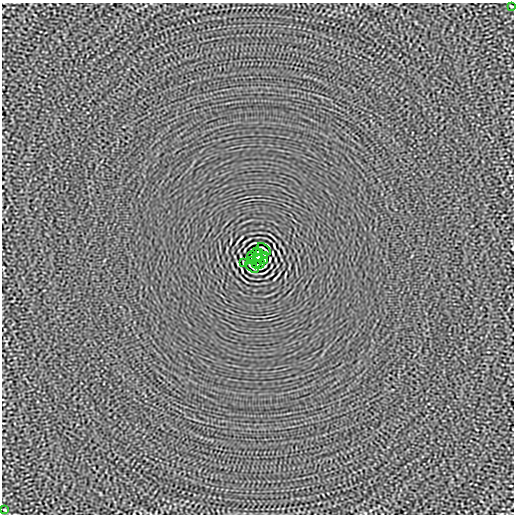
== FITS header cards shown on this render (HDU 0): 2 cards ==
NAXIS1  =                  512
NAXIS2  =                  512

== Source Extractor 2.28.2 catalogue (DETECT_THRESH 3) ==
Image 512 x 512 px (HDU 0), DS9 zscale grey, 1 PNG px = 1 image px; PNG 516 x 516 px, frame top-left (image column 1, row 512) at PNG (2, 3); each listed source drawn as its Kron ellipse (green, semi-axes under 4 px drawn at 4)
Background -1.54e-05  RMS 0.0015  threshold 0.00444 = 3 sigma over >= 5 px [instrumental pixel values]
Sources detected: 14; all 14 listed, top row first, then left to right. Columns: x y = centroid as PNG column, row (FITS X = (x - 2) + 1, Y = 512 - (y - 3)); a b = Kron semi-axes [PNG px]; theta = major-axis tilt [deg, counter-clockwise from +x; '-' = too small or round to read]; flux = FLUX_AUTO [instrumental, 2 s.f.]
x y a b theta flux
512 6 3 2 - 0.082
264 249 8 2 -40 0.099
256 252 5 2 - 0.064
260 252 4 2 - 0.1
251 256 4 2 - 0.076
265 256 4 2 - 0.073
258 258 4 4 - 3.7
251 260 3 2 - 0.081
265 260 4 2 - 0.078
243 263 4 2 - 0.081
256 264 4 2 - 0.088
260 264 5 2 - 0.089
252 267 8 2 -40 0.099
5 510 3 2 - 0.079
At the frame edge (FLAGS 8, measured only in part): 1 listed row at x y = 512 6